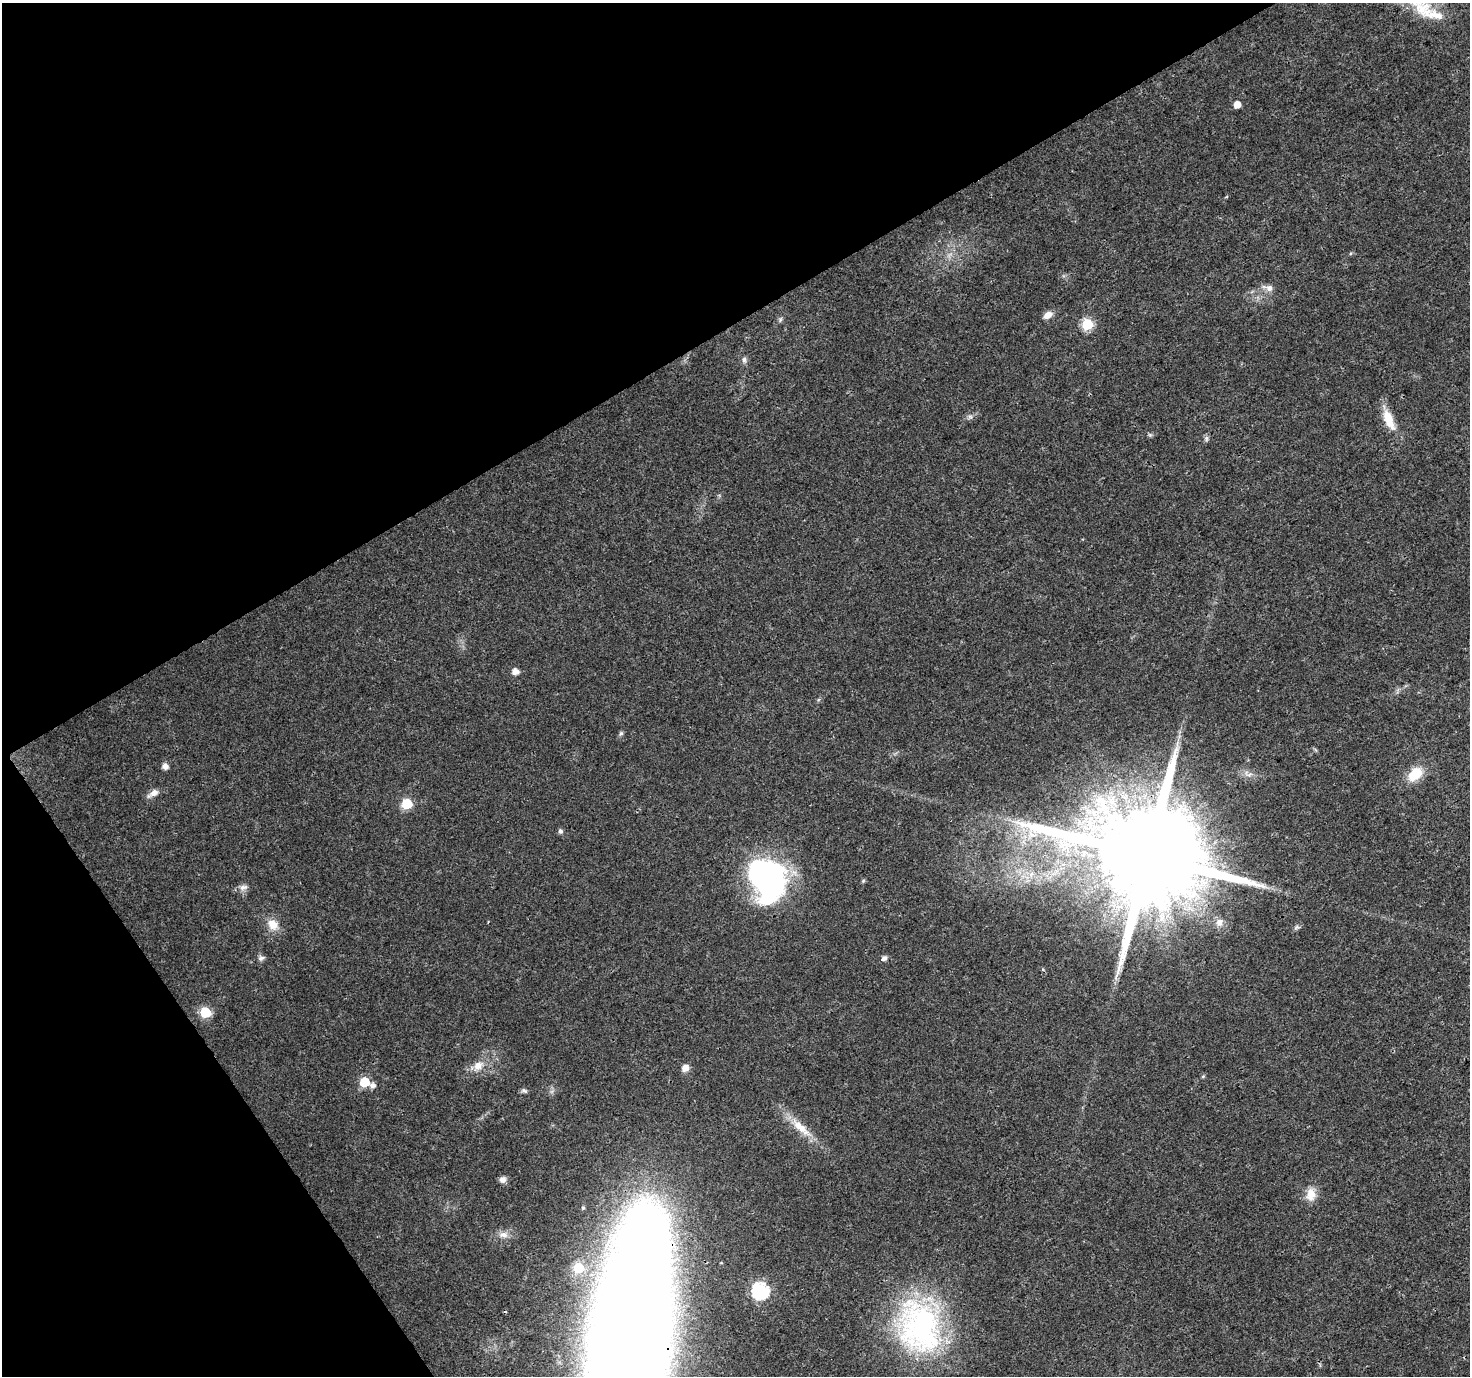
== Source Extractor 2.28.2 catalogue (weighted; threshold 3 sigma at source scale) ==
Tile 5 of 4 x 4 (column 1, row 2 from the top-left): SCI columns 8-1475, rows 2925-4298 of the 5881 x 5789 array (HDU 1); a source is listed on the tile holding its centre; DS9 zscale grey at full resolution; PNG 1472 x 1378 px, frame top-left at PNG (2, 3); no overlay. Shown black and unused: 31% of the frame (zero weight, under 3 of 4 exposures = <1% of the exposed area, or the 3 px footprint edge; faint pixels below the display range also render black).
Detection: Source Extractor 2.28.2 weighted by HDU 2 'WHT'; one run over the whole footprint, this tile lists its part. Background 0.0248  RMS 0.003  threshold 0.0137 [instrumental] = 3 sigma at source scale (4.5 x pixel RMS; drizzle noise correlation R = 1.50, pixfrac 1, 0.0396/0.0396 arcsec/px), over >= 5 px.
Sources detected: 45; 1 cosmic-ray / hot-pixel residue — not listed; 1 inside a brighter listed object's ellipse — not listed separately; the other 43 listed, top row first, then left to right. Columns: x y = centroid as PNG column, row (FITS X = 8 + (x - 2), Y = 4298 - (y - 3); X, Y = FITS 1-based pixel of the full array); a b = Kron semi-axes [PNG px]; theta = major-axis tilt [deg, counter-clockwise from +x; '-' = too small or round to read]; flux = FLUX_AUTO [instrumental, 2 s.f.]
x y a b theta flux
1421 8 26 24 23 10
1237 105 5 5 - 3.7
1269 288 10 9 - 1.6
1048 315 11 7 32 2.3
780 320 8 3 71 0.5
1087 324 6 6 - 25
744 360 9 6 -84 0.91
970 416 7 4 -19 0.63
1389 419 28 11 -68 6.5
1150 435 6 5 - 0.49
1206 438 8 4 72 0.65
515 671 6 5 - 2.4
621 733 7 5 73 0.61
165 766 6 6 - 1.8
1249 774 7 4 20 0.77
1415 774 15 10 44 8.9
153 793 17 7 32 2
1101 800 33 15 -69 11
407 804 6 6 - 19
560 831 7 6 - 0.73
1147 856 31 24 16 11000
767 879 43 32 -65 79
863 881 6 4 45 0.4
243 887 13 7 16 1.6
1219 922 11 10 - 2.2
273 925 15 12 -50 4
1296 927 8 4 45 0.67
261 958 9 6 25 0.94
884 958 6 5 - 1.2
205 1012 6 6 - 21
478 1065 15 11 46 3.6
685 1068 9 8 - 2.2
364 1082 6 6 - 15
373 1085 6 6 - 1.3
524 1091 8 5 -22 0.68
801 1127 38 10 -42 7.1
502 1180 8 7 - 1.5
1311 1194 18 12 86 4
503 1235 13 8 1 2.2
578 1268 6 6 - 20
760 1291 7 7 - 76
919 1327 71 54 -71 70
632 1337 191 56 83 1200
Overlapping masked pixels (flux is a lower limit): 2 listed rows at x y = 1147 856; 632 1337
Isophote crosses this tile's border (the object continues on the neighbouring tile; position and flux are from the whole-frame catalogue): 2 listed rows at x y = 1421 8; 632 1337